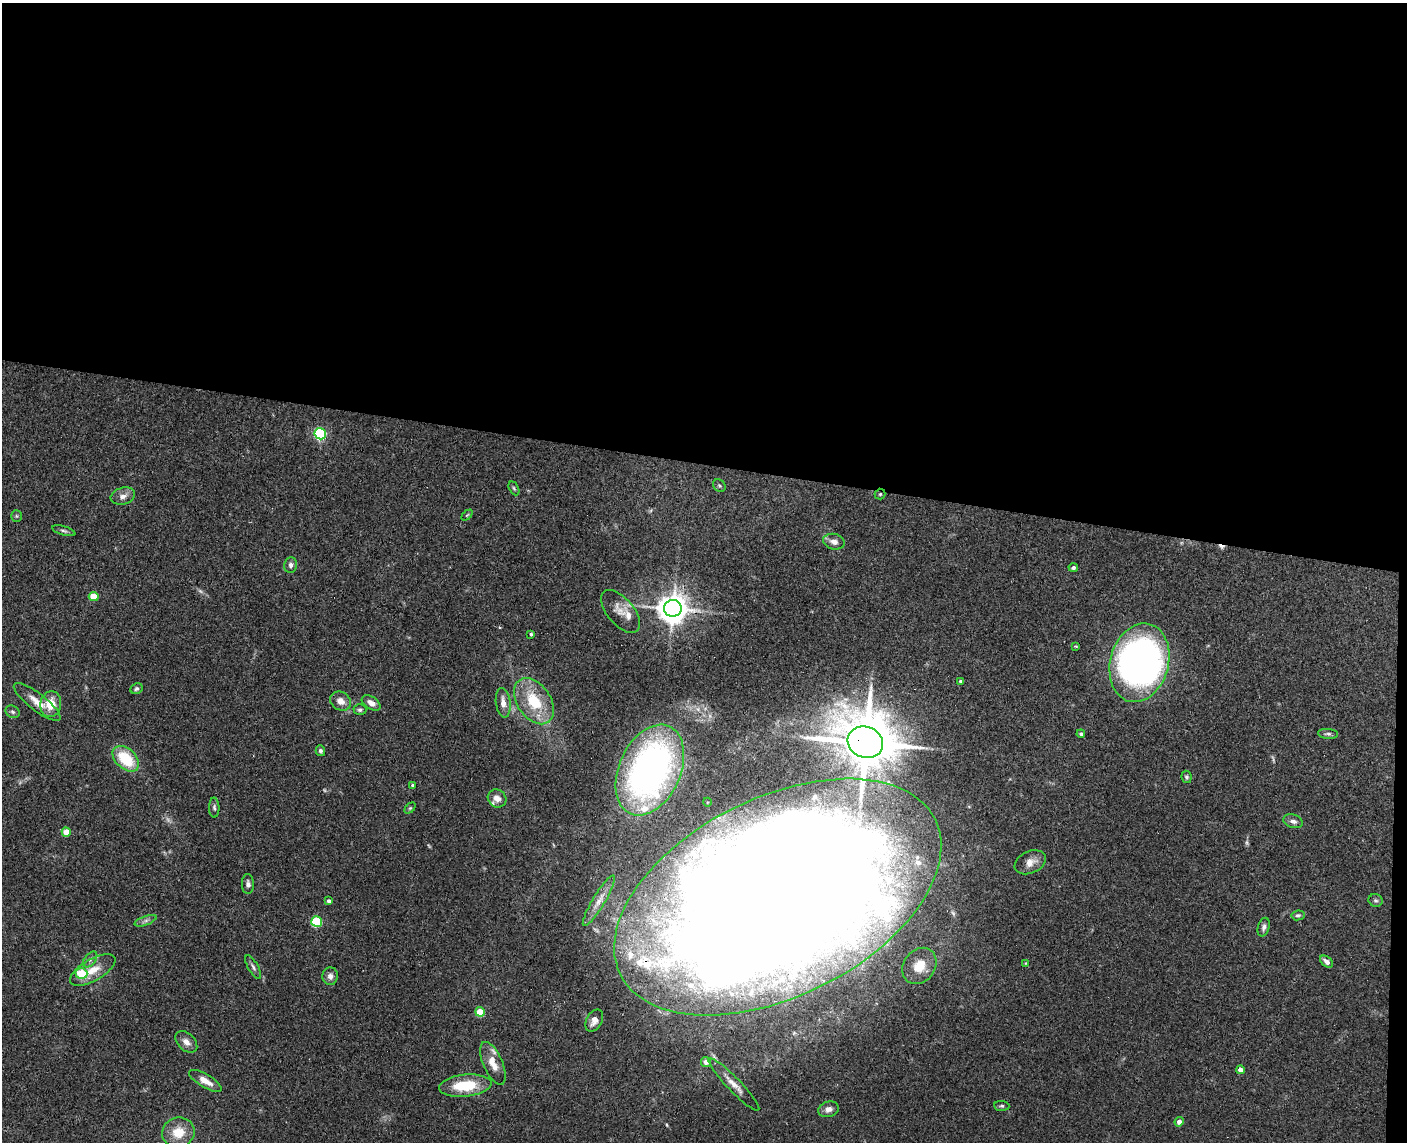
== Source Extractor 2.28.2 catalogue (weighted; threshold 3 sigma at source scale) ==
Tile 3 of 3 x 4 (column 3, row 1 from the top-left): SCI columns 2974-4378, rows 3434-4573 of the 4654 x 4582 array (HDU 1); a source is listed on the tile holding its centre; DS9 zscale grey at full resolution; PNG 1409 x 1144 px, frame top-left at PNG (2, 3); each listed source drawn as its Kron ellipse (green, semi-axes under 4 px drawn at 4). Shown black and unused: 41% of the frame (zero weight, under 3 of 4 exposures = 6% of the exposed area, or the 3 px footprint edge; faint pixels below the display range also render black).
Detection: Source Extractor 2.28.2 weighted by HDU 2 'WHT'; one run over the whole footprint, this tile lists its part. Background 0.138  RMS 0.0068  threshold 0.0308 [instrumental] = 3 sigma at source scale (4.5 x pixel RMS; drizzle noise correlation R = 1.50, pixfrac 1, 0.05/0.05 arcsec/px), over >= 5 px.
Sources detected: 85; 5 too faint to see at this stretch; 1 inside a brighter object's white glare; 1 cosmic-ray / hot-pixel residue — neither listed nor drawn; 6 inside a brighter listed object's ellipse — not listed separately; the other 72 listed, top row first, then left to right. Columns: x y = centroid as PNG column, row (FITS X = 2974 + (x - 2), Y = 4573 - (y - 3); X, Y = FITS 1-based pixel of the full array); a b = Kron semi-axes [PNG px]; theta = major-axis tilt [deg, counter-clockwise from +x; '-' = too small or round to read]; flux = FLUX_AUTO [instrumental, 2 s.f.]
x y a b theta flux
320 434 6 5 - 92
719 486 7 5 -45 1.2
514 488 7 4 -63 1.1
880 494 5 5 - 1.2
123 496 12 8 16 4.4
467 515 6 4 44 0.79
16 516 5 5 - 0.96
64 531 12 4 -16 1.8
834 542 11 7 -14 4.6
290 565 8 6 80 2.5
1073 567 5 4 - 1.7
94 596 5 4 - 18
673 608 9 8 - 1100
621 611 26 13 -50 7.9
531 634 3 3 - 1.2
1075 646 3 3 - 0.64
1139 663 40 29 75 340
961 681 4 3 - 1.5
136 689 6 5 - 1.4
340 701 11 9 -32 5.7
534 701 25 16 -55 30
37 702 29 8 -38 9.3
371 703 10 6 -33 5.1
503 703 15 7 -82 6.3
51 704 13 10 78 12
360 710 6 5 - 1.5
13 712 7 6 - 1.5
1081 734 4 3 - 1.3
1328 734 10 5 -5 1.8
865 742 18 15 -23 4900
320 751 5 4 - 1.7
126 759 15 10 -43 28
650 770 48 31 66 290
1187 777 6 5 - 1.2
412 785 3 3 - 0.95
497 798 10 8 -35 4.7
707 802 4 3 - 0.58
214 807 10 5 -89 1.7
410 808 6 4 44 0.98
1293 821 10 6 -17 2.8
66 832 5 4 - 13
1030 862 16 11 24 6.4
248 884 10 6 -88 2.3
778 897 175 99 26 3800
1376 900 7 6 - 1.5
329 901 4 4 - 2
599 901 29 6 59 6.2
1298 915 6 5 - 1.4
145 921 11 4 20 2.3
317 921 5 5 - 52
1264 927 9 5 74 2.3
90 959 9 5 52 2.2
1327 962 7 4 -40 3
1026 963 4 3 - 0.65
919 966 19 15 53 14
253 967 13 5 -60 2.2
93 970 25 11 30 12
81 973 6 5 - 33
330 976 9 7 86 3.4
480 1012 4 4 - 16
594 1021 12 7 61 5.6
186 1042 13 8 -43 4.7
706 1062 5 5 - 2.8
493 1063 23 9 -66 9.3
1240 1070 4 4 - 6.2
205 1081 18 6 -31 8.2
734 1084 36 6 -46 7.2
465 1086 26 11 5 27
1002 1106 8 5 -4 1.3
828 1109 10 7 16 4
1179 1122 5 4 - 3.9
178 1132 16 15 - 16
Overlapping masked pixels (flux is a lower limit): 4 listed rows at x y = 880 494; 673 608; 865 742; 778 897